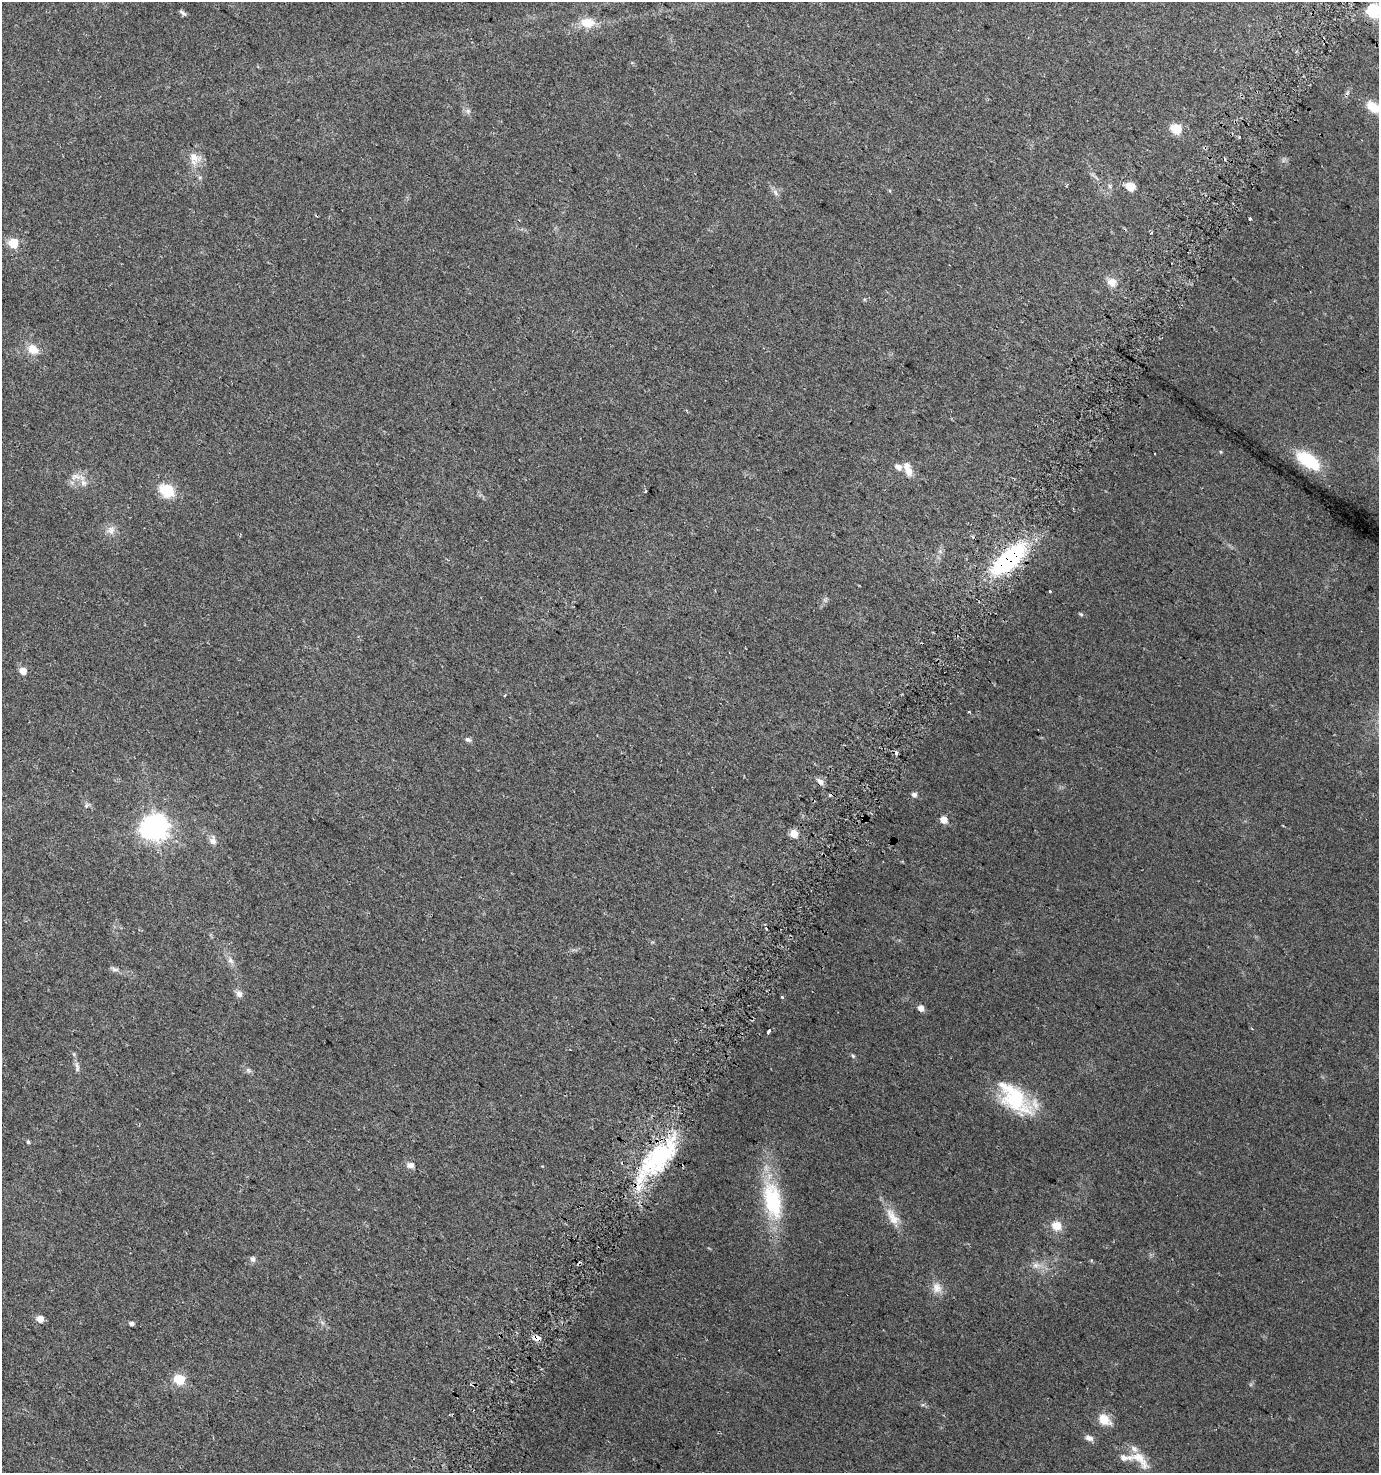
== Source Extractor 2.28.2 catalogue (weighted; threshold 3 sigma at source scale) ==
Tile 10 of 4 x 4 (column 2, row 3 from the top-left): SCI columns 1661-3037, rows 1489-2959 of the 6009 x 5925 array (HDU 1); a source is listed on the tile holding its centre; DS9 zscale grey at full resolution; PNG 1381 x 1475 px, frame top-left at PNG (2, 2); no overlay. Shown black and unused: <1% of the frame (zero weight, under 2 of 3 exposures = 2% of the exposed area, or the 3 px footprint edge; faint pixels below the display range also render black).
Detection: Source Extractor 2.28.2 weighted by HDU 2 'WHT'; one run over the whole footprint, this tile lists its part. Background 0.0532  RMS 0.0089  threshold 0.0399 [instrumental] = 3 sigma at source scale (4.5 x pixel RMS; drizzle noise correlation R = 1.50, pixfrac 1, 0.0396/0.0396 arcsec/px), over >= 5 px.
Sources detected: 79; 9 cosmic-ray / hot-pixel residue — not listed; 5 inside a brighter listed object's ellipse — not listed separately; the other 65 listed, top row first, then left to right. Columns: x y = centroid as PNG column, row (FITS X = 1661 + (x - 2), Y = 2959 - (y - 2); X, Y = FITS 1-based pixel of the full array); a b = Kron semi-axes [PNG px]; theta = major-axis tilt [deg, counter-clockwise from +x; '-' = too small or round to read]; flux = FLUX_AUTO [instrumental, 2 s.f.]
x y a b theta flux
1373 11 6 6 - 150
182 13 9 5 -36 2
587 22 18 12 -7 15
1373 107 13 8 -42 18
468 111 6 6 - 2.4
1176 129 6 5 - 52
194 157 20 12 -35 11
1130 187 10 8 -18 11
775 193 11 6 -50 3.1
1250 218 3 3 - 1.6
13 243 6 5 - 47
1111 282 12 11 - 7.7
33 349 14 11 -38 12
1221 452 5 3 - 0.81
1308 460 27 13 -35 45
898 467 8 6 -35 4.9
908 469 19 9 -68 9.3
76 476 16 9 -2 7.2
167 491 15 12 -32 27
645 491 3 2 - 1.2
111 530 12 11 - 6.2
940 551 7 4 -55 1.8
1009 559 38 15 43 120
1050 591 3 3 - 1
825 600 8 5 -45 1.9
1081 614 6 4 -22 1.2
23 671 5 4 - 15
505 695 4 2 - 0.66
968 712 3 2 - 0.77
468 740 8 6 -21 2.3
820 781 10 6 -49 3.7
914 795 6 6 - 3.1
87 805 9 4 46 1.7
944 820 5 5 - 12
155 827 10 9 - 830
794 833 5 5 - 21
213 840 13 9 88 4.7
230 960 10 7 -58 4.2
114 969 12 5 -23 2.9
239 994 10 8 -65 4
782 997 3 3 - 4.9
921 1008 5 5 - 6.8
769 1031 4 3 - 8.5
74 1054 6 4 -71 1.2
853 1056 6 5 - 1.2
77 1067 14 5 -81 3.6
248 1070 8 6 -57 2.4
1015 1098 45 25 -46 63
28 1142 4 4 - 1.5
657 1158 66 25 45 95
410 1165 10 7 5 4.7
772 1201 51 23 -78 68
892 1217 27 12 -55 14
1056 1226 11 10 - 11
253 1259 8 6 -64 2.4
1036 1265 12 7 7 5.2
937 1288 15 13 -70 8.5
40 1319 6 5 - 9.9
322 1322 7 4 -20 1.7
131 1323 5 4 - 3
537 1338 7 6 - 6.7
179 1379 6 5 - 55
1104 1420 16 11 -37 13
1089 1438 11 7 -24 4.2
1140 1459 32 13 -48 17
Overlapping masked pixels (flux is a lower limit): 4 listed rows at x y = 1009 559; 820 781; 657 1158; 537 1338
Isophote crosses this tile's border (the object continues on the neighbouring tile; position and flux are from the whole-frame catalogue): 2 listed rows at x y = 1373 11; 1373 107